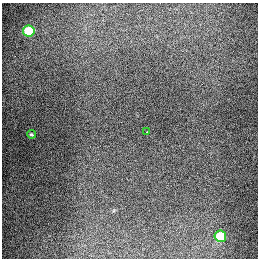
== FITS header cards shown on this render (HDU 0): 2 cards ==
NAXIS1  =                  256
NAXIS2  =                  256

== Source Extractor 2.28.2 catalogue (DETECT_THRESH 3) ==
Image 256 x 256 px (HDU 0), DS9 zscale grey, 1 PNG px = 1 image px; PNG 260 x 260 px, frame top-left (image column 1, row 256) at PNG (2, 3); each listed source drawn as its Kron ellipse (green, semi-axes under 4 px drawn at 4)
Background 1290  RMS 26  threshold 79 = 3 sigma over >= 5 px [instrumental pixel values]
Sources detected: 4; all 4 listed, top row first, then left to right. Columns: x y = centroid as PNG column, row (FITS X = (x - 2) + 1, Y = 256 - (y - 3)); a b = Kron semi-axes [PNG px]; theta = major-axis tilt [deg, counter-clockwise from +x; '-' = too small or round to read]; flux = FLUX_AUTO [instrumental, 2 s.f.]
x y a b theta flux
29 31 6 5 - 89000
147 132 2 2 - 8200
31 134 4 3 - 2300
220 236 6 5 - 72000